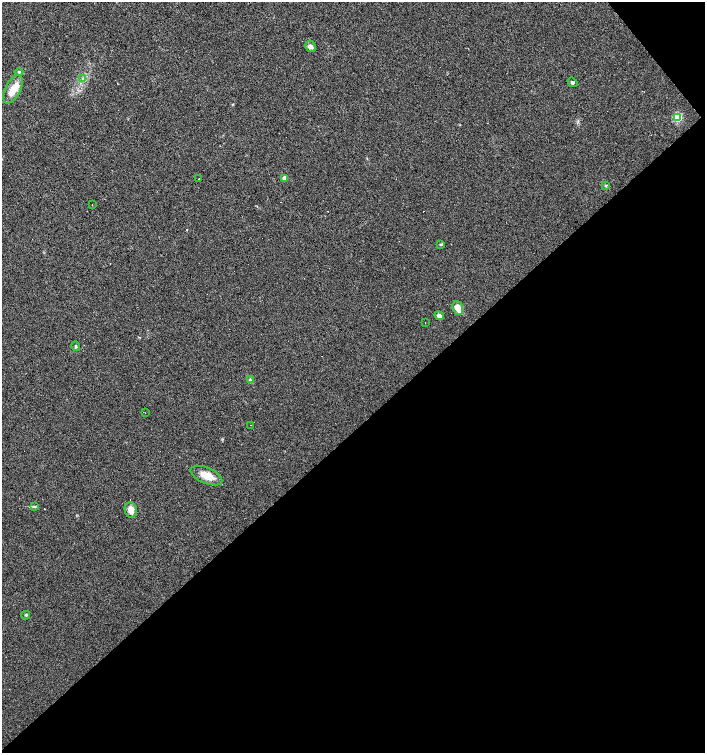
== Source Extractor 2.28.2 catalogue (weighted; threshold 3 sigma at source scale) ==
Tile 12 of 4 x 4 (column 4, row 3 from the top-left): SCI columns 4421-5825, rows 1502-3002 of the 5965 x 6004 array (HDU 1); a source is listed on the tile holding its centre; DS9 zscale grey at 2 x 2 block average (1 PNG px = mean of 2 x 2 image px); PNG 707 x 755 px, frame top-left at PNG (2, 2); each listed source drawn as its Kron ellipse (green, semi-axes under 4 px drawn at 4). Shown black and unused: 44% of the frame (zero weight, under 2 of 3 exposures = <1% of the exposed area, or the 3 px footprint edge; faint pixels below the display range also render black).
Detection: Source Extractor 2.28.2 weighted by HDU 2 'WHT'; one run over the whole footprint, this tile lists its part. Background 0.0211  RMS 0.0055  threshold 0.0249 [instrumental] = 3 sigma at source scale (4.5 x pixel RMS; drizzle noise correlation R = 1.50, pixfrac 1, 0.0396/0.0396 arcsec/px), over >= 5 px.
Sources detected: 36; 13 cosmic-ray / hot-pixel residue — neither listed nor drawn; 1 inside a brighter listed object's ellipse — not listed separately; the other 22 listed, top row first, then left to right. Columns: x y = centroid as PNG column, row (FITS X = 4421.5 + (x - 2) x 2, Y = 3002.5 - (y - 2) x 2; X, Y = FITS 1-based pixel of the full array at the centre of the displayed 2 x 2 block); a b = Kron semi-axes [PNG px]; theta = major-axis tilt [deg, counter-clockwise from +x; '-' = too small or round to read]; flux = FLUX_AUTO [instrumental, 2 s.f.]
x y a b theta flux
310 46 6 5 - 4.7
19 72 4 2 - 1.1
83 79 4 2 - 1.2
572 82 5 3 - 2.2
13 89 15 7 62 16
677 117 3 3 - 90
284 178 3 2 - 8.8
199 179 2 2 - 3
606 186 3 2 - 1.1
92 205 2 2 - 2.3
441 244 4 3 - 1.3
458 308 7 5 -70 11
439 316 5 4 - 4.6
425 322 2 2 - 3.5
76 346 5 3 - 1.5
250 380 3 3 - 1.3
145 413 2 2 - 1.4
251 425 2 2 - 0.74
206 476 17 8 -23 17
35 507 3 3 - 1.2
131 510 8 6 -76 11
26 615 4 3 - 1.4